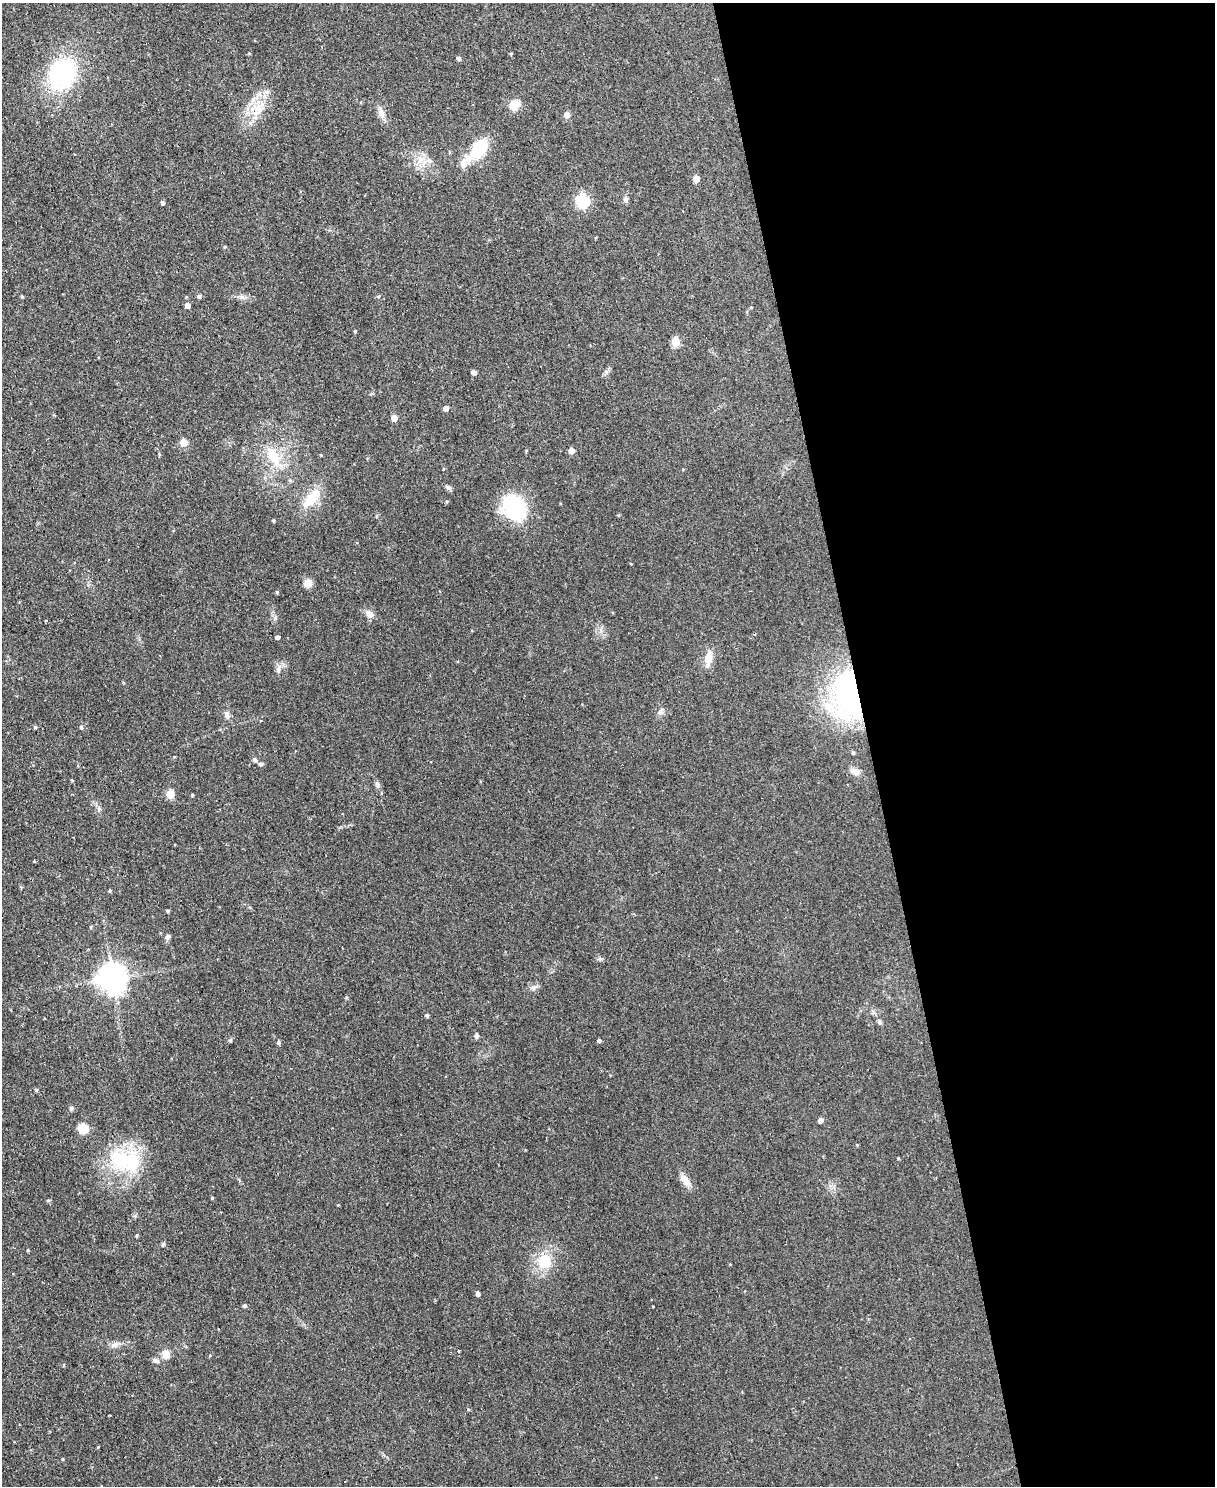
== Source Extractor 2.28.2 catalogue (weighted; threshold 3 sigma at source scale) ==
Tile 8 of 4 x 3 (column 4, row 2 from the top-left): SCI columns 3643-4855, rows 1621-3104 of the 4855 x 4839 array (HDU 1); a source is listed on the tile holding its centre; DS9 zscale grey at full resolution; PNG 1217 x 1488 px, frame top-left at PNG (2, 3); no overlay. Shown black and unused: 29% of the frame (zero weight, under 2 of 3 exposures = <1% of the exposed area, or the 3 px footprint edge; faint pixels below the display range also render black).
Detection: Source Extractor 2.28.2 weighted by HDU 2 'WHT'; one run over the whole footprint, this tile lists its part. Background 0.0935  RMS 0.0096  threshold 0.0434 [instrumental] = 3 sigma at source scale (4.5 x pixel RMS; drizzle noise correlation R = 1.50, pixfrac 1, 0.05/0.05 arcsec/px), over >= 5 px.
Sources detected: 93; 2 inside a brighter listed object's ellipse — not listed separately; the other 91 listed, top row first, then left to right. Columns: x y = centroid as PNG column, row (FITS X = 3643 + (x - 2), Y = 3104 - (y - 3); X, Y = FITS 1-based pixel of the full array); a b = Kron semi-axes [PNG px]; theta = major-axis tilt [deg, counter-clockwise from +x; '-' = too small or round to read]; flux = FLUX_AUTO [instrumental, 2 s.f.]
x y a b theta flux
511 53 4 4 - 0.99
459 58 5 4 - 2.5
62 74 23 18 64 140
267 92 8 7 - 3.8
514 105 10 9 - 14
258 108 18 11 -59 15
381 113 16 8 -71 6.4
567 115 7 6 - 5
479 149 17 9 56 64
421 159 11 9 20 8.5
465 161 26 10 53 11
696 179 5 5 - 12
626 200 9 6 -83 2.9
583 201 6 6 - 130
162 203 4 4 - 2.8
22 296 4 3 - 1.1
199 296 5 4 - 2.1
187 305 5 4 - 5.5
751 307 4 3 - 0.87
355 331 3 3 - 1
675 342 5 5 - 36
473 372 4 4 - 4.9
446 408 4 4 - 6.8
394 418 4 4 - 11
183 442 5 5 - 19
526 451 4 4 - 0.92
571 451 5 4 - 9
321 455 4 3 - 0.78
274 457 35 14 -57 30
448 487 9 5 -23 2.3
311 498 28 13 50 24
447 501 5 3 - 0.9
513 507 27 19 -56 75
274 521 5 3 - 0.9
308 583 9 8 - 7.6
277 592 5 4 - 1.2
369 614 11 8 -33 6.1
46 621 3 3 - 1.7
277 637 4 4 - 2.7
708 658 20 9 80 12
278 669 11 6 83 4
848 696 56 37 89 200
660 712 8 6 63 3
227 715 10 6 89 3.5
261 721 4 3 - 0.86
35 727 5 4 - 1.3
81 727 4 4 - 1.9
853 752 5 4 - 1.5
254 759 6 6 - 2
261 764 5 5 - 2.6
854 771 17 6 -18 5.3
377 784 7 6 - 2.7
170 794 5 5 - 28
192 795 3 3 - 1.2
99 809 8 4 -83 2.3
34 861 4 3 - 0.78
110 890 4 4 - 1.2
168 911 4 3 - 1.5
90 927 5 3 - 0.85
167 937 8 6 65 2.3
600 958 7 4 -1 1.7
112 978 9 8 - 1300
533 988 7 6 - 2.7
427 1015 4 4 - 1.9
880 1022 8 5 -72 2
477 1036 5 5 - 2.7
230 1040 5 4 - 1.4
599 1040 4 4 - 2.1
279 1042 5 4 - 2
36 1090 4 4 - 1.5
71 1108 6 6 - 1.7
820 1120 4 4 - 5.4
83 1128 12 11 - 12
857 1145 4 3 - 0.8
898 1158 3 3 - 0.92
125 1160 45 26 -12 71
685 1180 17 8 -52 9.1
212 1198 4 3 - 0.95
48 1200 6 3 19 1
136 1236 5 3 - 1.1
163 1244 5 4 - 1.8
544 1261 22 20 83 28
478 1294 4 4 - 3.7
244 1305 4 4 - 1.9
115 1345 12 7 19 4.8
458 1351 4 2 - 0.72
166 1355 11 8 -69 7.9
156 1361 10 5 -16 2.7
468 1409 5 3 - 0.82
109 1415 3 2 - 0.85
63 1459 4 3 - 0.84
Overlapping masked pixels (flux is a lower limit): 1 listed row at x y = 848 696